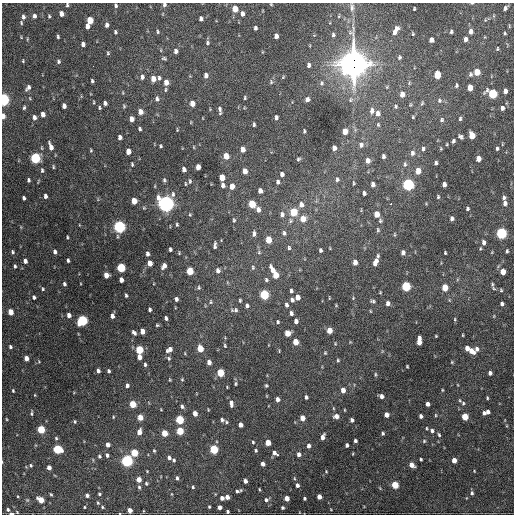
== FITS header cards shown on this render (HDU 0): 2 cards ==
NAXIS1  =                  512 / Axis length
NAXIS2  =                  512 / Axis length

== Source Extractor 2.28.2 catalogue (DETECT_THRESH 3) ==
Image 512 x 512 px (HDU 0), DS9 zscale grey, 1 PNG px = 1 image px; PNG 516 x 516 px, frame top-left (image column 1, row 512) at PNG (2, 3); no overlay
Background 1500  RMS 40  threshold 121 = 3 sigma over >= 5 px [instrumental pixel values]
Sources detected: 393; all 393 listed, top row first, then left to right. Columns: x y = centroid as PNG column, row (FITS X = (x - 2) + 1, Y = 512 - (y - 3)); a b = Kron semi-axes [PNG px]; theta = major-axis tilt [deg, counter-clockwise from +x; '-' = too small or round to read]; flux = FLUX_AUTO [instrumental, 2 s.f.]
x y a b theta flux
472 3 4 3 - 2.3e+03
271 4 4 3 - 2.2e+03
67 5 5 3 - 3.7e+03
116 5 5 4 - 5.2e+03
164 5 5 4 - 5.8e+03
352 7 12 5 90 1.1e+04
505 8 5 3 - 6.8e+03
235 9 5 4 - 3.4e+04
414 9 4 3 - 2.7e+03
61 14 5 4 - 1.7e+04
242 14 5 4 - 1.1e+04
34 16 5 4 - 8.3e+03
49 16 4 3 - 3.3e+03
339 16 5 3 - 2.6e+03
23 17 6 4 -79 7.4e+03
201 19 5 4 - 9.3e+03
90 20 5 4 - 5.9e+04
21 23 5 4 - 3.3e+03
107 25 5 4 - 1.1e+04
87 26 5 4 - 1.4e+04
509 26 5 3 - 2.3e+03
255 28 4 3 - 6.0e+03
396 29 9 6 51 1.5e+04
471 31 6 4 90 1.3e+04
115 32 5 3 - 4.1e+03
157 32 5 4 - 3.6e+03
451 32 4 3 - 4.6e+03
394 33 5 4 - 9.6e+03
505 33 4 3 - 2.9e+03
413 34 4 3 - 2.9e+03
333 35 6 4 -89 5.2e+03
276 36 5 4 - 1.4e+04
58 37 4 3 - 3.6e+03
27 39 5 3 - 2.4e+03
465 39 5 4 - 1.1e+04
431 40 5 4 - 1.4e+04
207 43 6 5 - 5.3e+03
83 44 4 4 - 1.1e+04
497 49 4 3 - 2.7e+03
176 51 5 4 - 9.2e+03
108 53 5 4 - 3.6e+03
399 57 6 5 - 5.4e+03
164 58 4 3 - 3.7e+03
23 61 4 3 - 2.5e+03
58 61 5 4 - 5.1e+03
353 63 13 11 -90 2.9e+06
309 65 6 4 89 8.5e+03
93 66 2 2 - 3.6e+03
477 72 5 4 - 5.0e+04
470 74 6 5 - 6.0e+03
206 75 5 4 - 1.2e+04
437 75 6 4 -88 6.6e+04
142 77 6 4 85 7.7e+03
283 77 5 3 - 2.6e+03
159 78 5 4 - 5.2e+03
153 79 5 4 - 2.2e+04
92 81 4 3 - 4.6e+03
166 82 6 5 - 2.1e+04
271 82 7 5 79 4.5e+03
321 83 8 6 89 6.3e+03
456 85 5 4 - 4.2e+03
28 88 7 4 52 8.5e+03
470 88 5 4 - 3.0e+04
505 91 5 4 - 1.2e+04
123 93 5 3 - 2.4e+03
402 94 6 5 - 2.1e+04
492 94 6 5 - 1.8e+05
245 98 5 3 - 3.1e+03
3 99 6 4 -84 4.8e+05
157 99 5 4 - 6.3e+03
307 99 5 5 - 8.1e+03
350 100 8 6 56 7.3e+03
439 100 6 6 - 6.2e+03
94 102 4 2 - 2.6e+03
105 103 4 4 - 9.2e+03
192 103 5 4 - 2.5e+04
422 103 7 4 68 4.1e+03
64 106 5 4 - 1.3e+04
124 106 5 4 - 3.2e+03
395 106 5 5 - 4.6e+03
24 108 5 4 - 4.0e+03
99 108 4 3 - 3.6e+03
502 108 5 4 - 1.0e+04
219 109 7 4 -85 7.6e+03
372 111 8 6 82 1.3e+04
140 112 5 4 - 2.0e+04
378 113 7 6 - 1.2e+04
43 114 5 4 - 1.7e+04
3 116 5 3 - 2.0e+04
34 117 5 4 - 1.0e+04
276 117 4 3 - 6.8e+03
413 117 4 4 - 2.8e+03
131 119 5 4 - 1.9e+04
460 119 5 4 - 4.5e+03
441 120 6 5 - 5.2e+03
254 124 4 3 - 4.6e+03
378 125 6 4 -71 3.6e+03
140 129 4 3 - 4.5e+03
177 130 6 2 -85 2.3e+03
304 131 4 2 - 3.8e+03
345 131 5 4 - 3.4e+04
472 135 5 4 - 5.6e+04
120 137 4 4 - 9.9e+03
461 137 6 4 -40 6.6e+03
453 141 4 3 - 5.4e+03
447 144 4 3 - 2.3e+03
361 145 7 7 - 9.8e+03
161 146 3 3 - 3.4e+03
51 147 9 4 -71 1.7e+04
194 147 5 3 - 2.2e+03
334 148 5 4 - 1.3e+04
497 148 5 4 - 5.2e+03
243 149 5 4 - 2.0e+04
423 149 6 5 - 5.7e+03
441 149 5 3 - 2.4e+03
91 150 4 3 - 3.0e+03
128 152 5 4 - 2.8e+04
412 153 7 5 80 8.5e+03
226 156 5 4 - 3.8e+04
383 156 4 3 - 6.5e+03
35 158 5 5 - 2.9e+05
298 159 5 4 - 4.1e+03
478 159 5 4 - 2.6e+04
368 161 6 5 - 1.3e+04
436 163 4 3 - 6.0e+03
132 164 5 3 - 3.4e+03
405 164 7 5 79 6.0e+03
53 167 5 3 - 3.2e+03
198 167 5 4 - 2.1e+04
184 169 5 4 - 1.3e+04
42 170 6 4 -84 4.9e+03
245 171 5 4 - 2.0e+04
418 171 5 4 - 3.3e+04
282 174 5 4 - 1.0e+04
222 177 5 4 - 4.4e+04
337 179 6 5 - 5.6e+03
28 180 4 3 - 5.2e+03
164 180 5 4 - 4.6e+03
190 181 8 5 89 5.0e+03
278 182 5 4 - 7.4e+03
354 183 5 3 - 2.9e+03
185 184 5 3 - 2.6e+03
373 184 5 4 - 1.2e+04
408 184 6 5 - 4.4e+05
444 184 5 4 - 1.1e+04
223 185 5 4 - 1.0e+04
232 186 5 4 - 2.4e+04
260 191 5 4 - 1.4e+04
364 193 4 3 - 6.3e+03
45 196 4 3 - 8.3e+03
438 197 5 4 - 3.6e+03
504 197 6 5 - 7.1e+03
23 198 4 3 - 7.1e+03
134 201 5 4 - 3.8e+04
166 203 7 6 - 1.2e+06
505 203 6 5 - 1.0e+04
252 204 5 4 - 8.0e+04
391 204 3 2 - 4.6e+03
301 205 7 6 - 1.4e+04
258 209 6 5 - 1.3e+04
467 209 4 4 - 4.6e+03
293 212 5 5 - 1.1e+05
282 214 7 6 - 1.0e+04
377 214 5 4 - 3.3e+04
190 215 5 4 - 3.1e+03
452 218 4 4 - 7.7e+03
303 219 6 5 - 3.7e+04
234 220 7 4 -90 4.1e+03
291 221 7 5 88 6.0e+03
380 221 6 5 - 4.5e+03
177 224 4 3 - 3.4e+03
119 227 6 5 - 5.9e+05
378 230 7 4 88 4.2e+03
254 233 8 5 88 8.3e+03
284 233 7 6 - 8.0e+03
501 233 5 5 - 4.0e+05
394 235 7 3 90 2.9e+03
67 237 4 2 - 3.0e+03
268 240 5 4 - 4.4e+04
483 242 6 5 - 9.8e+03
215 245 7 3 83 7.1e+03
289 248 5 4 - 4.8e+03
170 249 4 3 - 5.7e+03
320 250 4 3 - 4.9e+03
507 251 4 3 - 3.9e+03
12 252 5 4 - 4.7e+03
55 252 5 4 - 8.0e+03
259 252 5 5 - 3.8e+03
179 253 5 4 - 2.5e+03
403 253 5 4 - 1.1e+04
445 253 3 3 - 3.2e+03
147 254 5 3 - 7.7e+03
378 256 5 4 - 4.8e+03
68 260 4 3 - 4.7e+03
25 261 5 4 - 1.1e+04
355 262 6 4 -83 1.5e+04
375 262 8 4 68 1.8e+04
150 263 5 4 - 2.6e+04
15 266 4 3 - 4.3e+03
164 266 6 4 57 1.3e+04
253 267 6 4 -88 4.3e+03
121 268 5 4 - 1.6e+05
218 270 6 5 - 1.1e+04
272 270 10 4 -65 2.6e+04
190 271 5 4 - 7.9e+04
503 272 5 4 - 3.1e+04
106 275 5 4 - 2.5e+04
275 275 6 4 -81 5.0e+04
121 280 5 4 - 1.5e+04
266 280 6 5 - 4.5e+03
64 284 5 4 - 5.4e+03
492 284 7 4 -84 4.6e+03
406 286 5 5 - 2.0e+05
445 287 5 4 - 5.0e+04
199 288 6 5 - 4.7e+03
43 289 4 3 - 3.3e+03
501 290 5 4 - 3.0e+03
291 291 4 3 - 5.1e+03
380 292 3 3 - 2.2e+03
126 295 4 3 - 4.5e+03
264 295 5 5 - 2.0e+05
34 297 4 3 - 6.1e+03
298 297 5 4 - 2.0e+04
329 298 4 2 - 1.8e+03
353 298 4 3 - 2.3e+03
176 299 4 4 - 7.3e+03
240 300 5 3 - 3.7e+03
292 300 4 4 - 7.2e+03
373 301 7 5 -13 5.2e+03
211 302 7 4 -86 4.1e+03
388 303 5 5 - 9.8e+03
502 304 4 3 - 6.0e+03
286 305 5 4 - 6.4e+03
336 305 4 3 - 2.2e+03
247 306 6 5 - 7.1e+03
150 309 4 3 - 5.4e+03
234 310 12 6 4 9.8e+03
370 311 4 3 - 2.3e+03
11 312 5 4 - 3.5e+04
291 313 5 4 - 6.6e+03
69 315 4 4 - 1.3e+04
112 316 5 4 - 1.2e+04
166 318 4 3 - 6.6e+03
455 319 5 3 - 2.9e+03
82 320 5 5 - 3.0e+05
296 321 4 4 - 1.2e+04
278 322 4 3 - 3.7e+03
157 325 4 3 - 3.3e+03
329 330 5 4 - 3.4e+04
142 331 5 4 - 2.1e+04
134 333 5 3 - 6.9e+03
287 333 5 4 - 3.9e+04
463 335 4 2 - 2.2e+03
436 336 3 3 - 2.2e+03
419 341 8 4 87 2.8e+04
295 342 5 4 - 3.6e+04
225 346 6 4 -74 3.6e+03
10 347 4 3 - 5.2e+03
200 348 5 4 - 5.4e+04
467 348 5 4 - 1.6e+04
169 349 6 5 - 1.5e+04
477 349 8 6 47 1.1e+04
139 350 5 4 - 1.1e+05
471 351 6 5 - 2.3e+04
185 353 5 3 - 2.4e+03
325 353 4 4 - 2.8e+03
139 357 5 4 - 1.8e+04
26 358 4 4 - 2.0e+04
169 358 7 5 -57 5.2e+03
338 360 4 3 - 2.9e+03
39 362 5 3 - 2.8e+03
209 362 5 4 - 1.5e+04
452 362 4 4 - 2.9e+03
145 364 5 3 - 4.9e+03
407 366 3 3 - 2.6e+03
98 371 4 3 - 7.7e+03
109 371 4 3 - 4.5e+03
220 373 5 4 - 8.9e+04
490 373 4 4 - 9.0e+03
375 375 6 3 85 3.2e+03
182 379 5 4 - 3.0e+03
170 380 3 3 - 2.5e+03
235 384 5 4 - 3.1e+03
127 385 5 4 - 7.5e+03
266 386 4 4 - 3.5e+03
343 390 5 4 - 1.7e+04
442 390 4 3 - 2.2e+03
13 391 5 4 - 3.2e+03
35 395 4 3 - 2.1e+03
381 396 5 4 - 1.1e+04
306 397 4 3 - 5.2e+03
487 398 4 3 - 3.0e+03
278 399 5 4 - 1.1e+04
231 403 8 4 -81 1.0e+04
463 403 6 5 - 5.5e+03
133 404 5 4 - 7.4e+04
427 404 4 4 - 1.1e+04
182 406 6 5 - 6.4e+03
333 408 5 3 - 2.6e+03
161 410 4 2 - 1.8e+03
344 410 4 2 - 2.2e+03
488 412 4 4 - 1.0e+04
31 413 6 3 83 4.2e+03
195 413 4 4 - 2.0e+04
484 413 4 3 - 6.4e+03
386 415 4 4 - 1.9e+04
436 415 5 3 - 2.5e+03
336 416 6 5 - 1.4e+04
421 416 4 4 - 7.9e+03
113 417 3 3 - 2.3e+03
140 417 5 4 - 3.2e+04
465 417 5 4 - 5.4e+04
302 418 5 4 - 2.7e+04
6 419 4 3 - 2.3e+03
180 420 5 4 - 1.4e+05
222 420 5 4 - 5.5e+03
352 420 4 4 - 6.9e+03
74 422 4 3 - 3.2e+03
226 422 5 4 - 3.8e+03
240 425 4 4 - 1.4e+04
426 428 4 2 - 2.4e+03
41 429 5 4 - 1.2e+05
180 431 5 4 - 8.8e+04
432 431 6 5 - 6.8e+03
139 432 5 4 - 1.7e+04
164 433 5 4 - 5.3e+04
383 433 3 3 - 4.0e+03
439 435 6 4 -70 4.1e+03
323 437 6 4 70 1.5e+04
56 438 5 4 - 3.7e+03
355 441 4 3 - 5.8e+03
424 441 5 5 - 3.5e+03
253 442 3 3 - 2.9e+03
268 443 4 4 - 4.0e+04
108 445 4 4 - 1.4e+04
347 445 4 3 - 7.9e+03
308 446 5 4 - 8.8e+03
57 449 5 5 - 1.5e+05
214 449 5 4 - 1.5e+05
256 450 3 3 - 3.7e+03
154 451 4 4 - 3.4e+03
134 453 5 4 - 8.3e+04
274 453 5 4 - 9.8e+03
299 454 5 4 - 1.1e+04
353 454 5 3 - 2.2e+03
107 455 4 4 - 7.0e+03
278 455 3 2 - 4.3e+03
99 456 4 3 - 4.5e+03
169 457 5 4 - 7.8e+03
421 459 3 3 - 3.8e+03
174 460 4 4 - 4.1e+03
454 460 4 4 - 2.3e+04
127 461 5 5 - 5.5e+05
263 464 4 4 - 1.1e+04
31 465 5 4 - 3.6e+03
411 465 5 4 - 1.9e+04
49 467 4 4 - 1.6e+04
147 471 3 2 - 2.1e+03
326 471 4 3 - 2.2e+03
474 471 4 3 - 1.8e+03
177 478 5 4 - 6.0e+03
294 478 5 3 - 2.7e+03
139 479 5 4 - 2.2e+04
245 481 4 3 - 1.0e+04
146 483 5 4 - 4.1e+03
297 485 4 4 - 8.6e+03
395 485 5 4 - 7.7e+04
139 487 6 4 -79 4.7e+03
193 487 4 3 - 3.3e+03
259 489 3 2 - 2.6e+03
238 491 7 3 15 6.5e+03
472 493 6 4 85 5.5e+03
51 494 4 3 - 3.1e+03
99 494 3 3 - 3.7e+03
87 495 4 3 - 8.1e+03
227 497 4 4 - 1.6e+04
319 497 4 4 - 2.0e+04
222 498 4 4 - 1.1e+04
287 498 4 4 - 2.5e+04
304 498 3 3 - 4.8e+03
27 500 5 4 - 3.0e+03
41 500 5 4 - 4.5e+04
266 500 6 5 - 6.9e+03
98 503 5 4 - 3.2e+03
84 507 4 2 - 2.1e+03
102 507 4 4 - 3.2e+03
209 507 4 3 - 3.0e+03
220 507 4 4 - 1.1e+04
282 508 3 3 - 4.2e+03
8 509 3 3 - 4.0e+03
130 510 4 4 - 1.8e+04
227 511 3 3 - 4.3e+03
11 513 4 2 - 1.2e+04
At the frame edge (FLAGS 8, measured only in part): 8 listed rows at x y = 472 3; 271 4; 67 5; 116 5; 164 5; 3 99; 3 116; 11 513